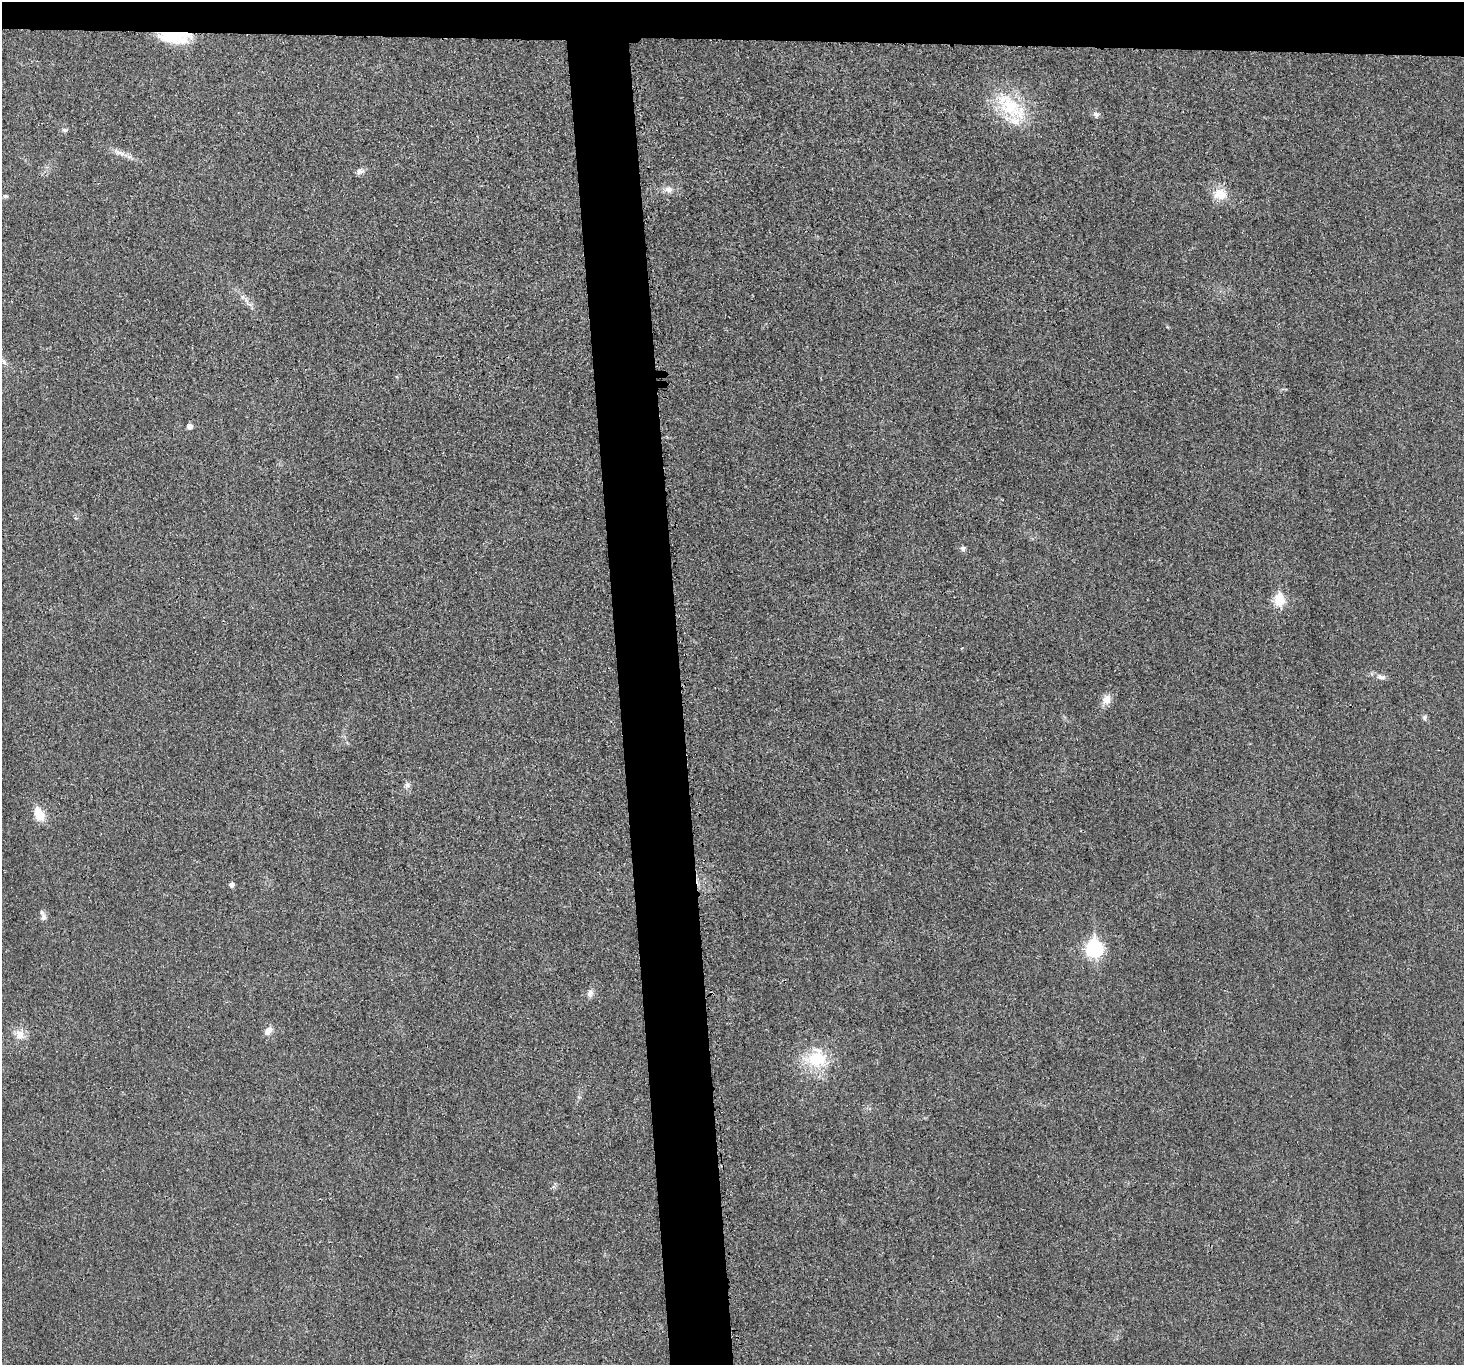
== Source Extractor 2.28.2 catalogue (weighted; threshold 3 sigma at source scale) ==
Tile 2 of 3 x 3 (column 2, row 1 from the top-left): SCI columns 1462-2923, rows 2857-4219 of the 4398 x 4371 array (HDU 1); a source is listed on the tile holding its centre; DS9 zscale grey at full resolution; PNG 1466 x 1367 px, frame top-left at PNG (2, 2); no overlay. Shown black and unused: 7% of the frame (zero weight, under 3 of 4 exposures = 1% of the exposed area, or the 3 px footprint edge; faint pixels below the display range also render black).
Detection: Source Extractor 2.28.2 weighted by HDU 2 'WHT'; one run over the whole footprint, this tile lists its part. Background 0.0225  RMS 0.0059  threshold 0.0264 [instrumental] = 3 sigma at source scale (4.5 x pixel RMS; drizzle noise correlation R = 1.50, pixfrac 1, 0.05/0.05 arcsec/px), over >= 5 px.
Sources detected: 26; all 26 listed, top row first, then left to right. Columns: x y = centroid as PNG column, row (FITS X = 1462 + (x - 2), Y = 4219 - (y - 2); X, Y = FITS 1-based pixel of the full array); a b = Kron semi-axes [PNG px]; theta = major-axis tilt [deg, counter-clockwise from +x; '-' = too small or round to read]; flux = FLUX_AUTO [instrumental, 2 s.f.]
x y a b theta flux
174 37 34 13 -4 24
1011 107 53 23 -41 36
1096 114 9 8 - 2.1
65 130 7 5 -26 1.3
119 152 22 6 -21 4.4
360 171 10 8 29 2.2
668 189 12 9 -2 3.9
1220 194 17 13 -3 10
5 196 7 5 -14 1.1
248 304 12 5 -31 2.4
4 362 8 5 -61 1.6
189 426 5 5 - 3.7
963 548 6 6 - 1.9
1279 600 7 6 - 33
1381 677 13 6 -16 2.8
1107 699 13 11 75 4.8
1425 717 8 6 64 1.3
407 785 8 7 - 2
39 814 19 11 -69 9.3
231 885 5 5 - 2.4
43 917 9 7 86 2.6
1094 948 8 7 - 130
590 993 12 7 70 2.7
268 1031 11 7 47 4.2
20 1034 14 12 -56 6.1
817 1059 30 27 -6 27
Overlapping masked pixels (flux is a lower limit): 1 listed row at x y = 174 37